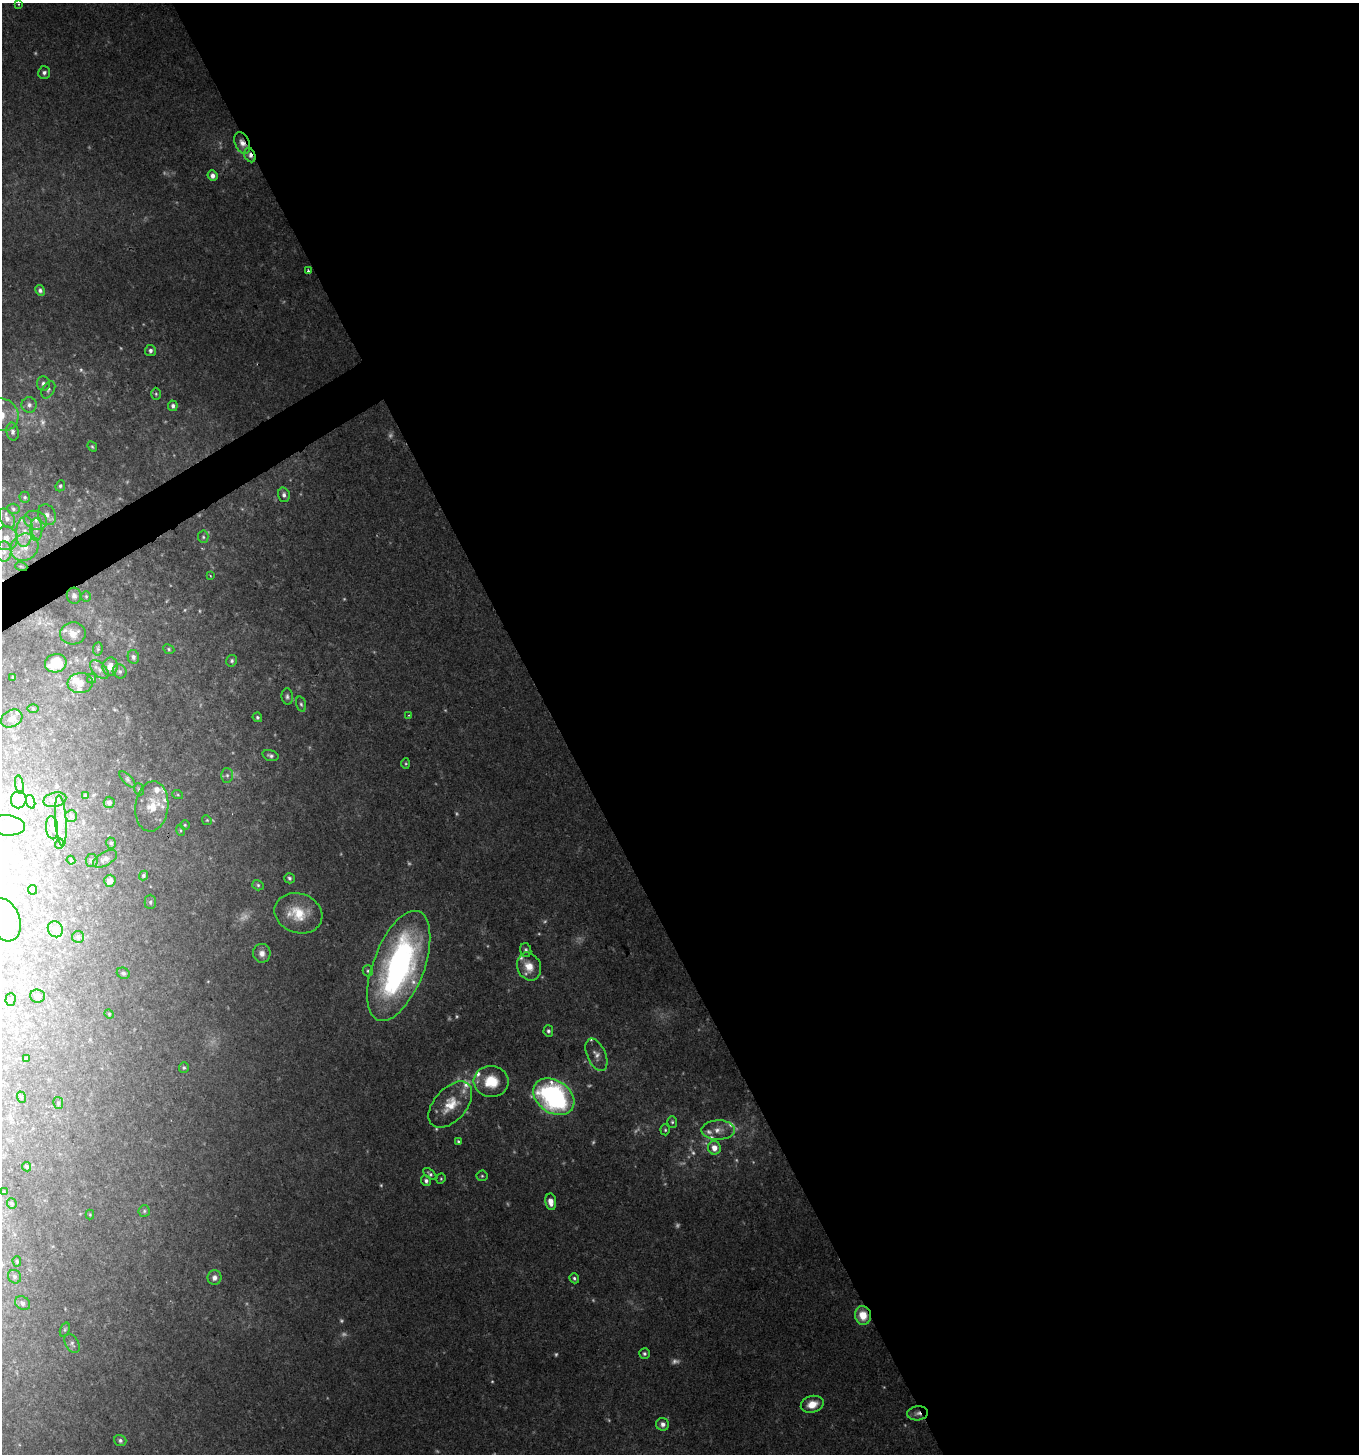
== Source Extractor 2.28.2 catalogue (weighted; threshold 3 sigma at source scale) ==
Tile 8 of 4 x 4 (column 4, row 2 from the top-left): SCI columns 4239-5595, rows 2905-4356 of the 5702 x 5811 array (HDU 1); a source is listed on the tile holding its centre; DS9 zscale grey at full resolution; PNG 1361 x 1456 px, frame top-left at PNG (2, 3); each listed source drawn as its Kron ellipse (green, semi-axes under 4 px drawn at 4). Shown black and unused: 60% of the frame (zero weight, under 2 of 3 exposures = <1% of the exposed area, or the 3 px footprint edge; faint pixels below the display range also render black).
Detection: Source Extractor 2.28.2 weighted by HDU 2 'WHT'; one run over the whole footprint, this tile lists its part. Background 0.068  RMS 0.0055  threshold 0.0245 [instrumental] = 3 sigma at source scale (4.5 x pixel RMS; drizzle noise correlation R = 1.50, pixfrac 1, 0.0396/0.0396 arcsec/px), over >= 5 px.
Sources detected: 201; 48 too faint to see at this stretch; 3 inside a brighter object's white glare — neither listed nor drawn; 18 inside a brighter listed object's ellipse — not listed separately; the other 132 listed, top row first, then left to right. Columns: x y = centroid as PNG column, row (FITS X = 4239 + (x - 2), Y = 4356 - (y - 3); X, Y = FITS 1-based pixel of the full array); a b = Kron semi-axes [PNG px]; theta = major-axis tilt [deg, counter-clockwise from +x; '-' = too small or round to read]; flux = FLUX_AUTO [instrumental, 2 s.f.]
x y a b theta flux
19 4 4 3 - 0.49
44 73 6 6 - 1.8
242 143 11 7 -65 4.3
250 155 7 5 -65 2.8
212 176 5 5 - 2.8
308 271 4 3 - 1.1
40 290 5 4 - 1.5
150 351 5 5 - 1.8
43 384 7 6 - 1.9
48 390 9 6 60 1.5
156 394 6 5 - 0.85
29 405 8 7 - 2.3
173 406 5 4 - 1.7
2 415 17 16 - 13
12 432 9 6 -79 1.9
92 447 5 4 - 0.87
60 486 6 4 66 1.2
284 495 7 6 - 2.2
25 497 6 5 - 1
13 509 6 5 - 1.1
47 515 11 8 -62 3.1
7 518 10 7 -60 2.5
36 520 12 9 -21 4
36 529 11 6 -90 2.9
24 532 15 8 84 6.3
203 537 6 5 - 1.1
6 538 12 11 - 5.2
25 547 14 13 - 8.9
4 552 10 7 89 2.9
21 566 6 3 -19 0.57
210 575 4 3 - 0.59
74 596 8 7 - 2.3
86 596 5 4 - 0.79
73 633 13 11 4 5.4
98 649 7 4 84 0.88
169 649 6 4 -26 0.87
133 657 7 5 -79 2.1
232 661 6 5 - 1.3
56 663 11 9 15 15
110 666 9 7 81 5.2
99 670 11 6 -45 2.5
120 671 7 6 - 1.8
13 677 3 3 - 0.63
92 679 5 4 - 0.89
80 683 12 10 6 6
287 697 8 5 -84 1.5
301 704 8 5 -74 1.2
33 708 6 4 -1 0.67
408 715 4 3 - 0.61
257 717 5 4 - 0.99
12 718 11 8 27 2.8
270 755 8 5 -18 1.5
406 764 5 4 - 0.77
227 775 7 6 - 1.6
127 779 10 4 -46 1.3
19 784 9 3 -80 0.71
139 789 6 4 -69 0.88
85 795 4 4 - 0.51
178 795 5 3 - 0.62
19 800 8 7 - 2.6
55 800 11 7 14 2.3
31 802 7 4 -71 1.2
109 802 5 5 - 1.8
152 806 25 16 84 14
71 816 6 6 - 1.2
207 820 5 4 - 0.72
61 821 25 5 -86 4.9
7 825 18 10 -6 8.1
185 825 5 5 - 0.78
52 828 11 6 -85 2.3
180 830 5 3 - 0.71
111 843 6 4 -73 1.1
59 844 5 3 - 0.61
105 859 13 6 30 2.8
71 860 4 4 - 0.61
92 861 6 6 - 1.6
143 875 5 4 - 1.1
289 878 5 5 - 1.3
110 881 6 5 - 5.1
258 885 6 5 - 1.1
32 890 5 4 - 0.81
150 902 7 5 -90 1.2
298 913 24 19 -19 20
4 920 22 15 -69 15
55 929 8 7 - 3.3
78 937 6 6 - 1.3
526 950 7 5 -78 1.5
262 953 9 8 - 3.7
399 966 58 25 69 180
529 967 14 11 -66 8.8
368 971 6 5 - 0.98
123 973 7 5 -25 1.2
37 996 7 6 - 2.1
11 999 6 5 - 0.92
109 1014 5 4 - 0.64
548 1031 5 5 - 1.4
596 1055 17 9 -65 4.5
26 1058 4 3 - 0.67
184 1068 5 5 - 0.89
491 1081 17 15 -5 18
21 1097 6 3 -71 0.72
554 1097 22 16 -34 110
58 1103 6 4 -79 0.86
450 1105 27 16 48 15
672 1122 6 5 - 0.99
665 1130 5 4 - 0.87
718 1130 17 9 2 6.3
458 1141 4 3 - 0.88
714 1148 7 6 - 5.6
27 1167 5 4 - 0.89
430 1174 8 4 -39 1.4
482 1176 5 5 - 0.92
441 1179 5 4 - 0.75
426 1181 5 4 - 1.8
4 1192 3 3 - 0.51
551 1202 8 5 -81 5.4
12 1203 5 5 - 0.99
144 1211 6 5 - 1.1
90 1215 5 4 - 0.66
17 1261 5 4 - 0.86
14 1277 7 6 - 1.7
214 1278 7 7 - 3
574 1278 5 4 - 1.2
23 1303 8 6 -35 2.3
863 1315 9 8 - 11
65 1330 7 4 71 0.97
72 1343 10 6 -63 1.8
644 1354 5 5 - 1.3
812 1404 11 8 16 8.2
918 1413 10 7 4 3.1
663 1424 6 6 - 3.1
120 1440 6 5 - 1.5
Overlapping masked pixels (flux is a lower limit): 5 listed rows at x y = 242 143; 250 155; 21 566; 863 1315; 918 1413
Isophote crosses this tile's border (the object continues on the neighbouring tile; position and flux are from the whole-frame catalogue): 3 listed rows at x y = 2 415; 7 825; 4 920